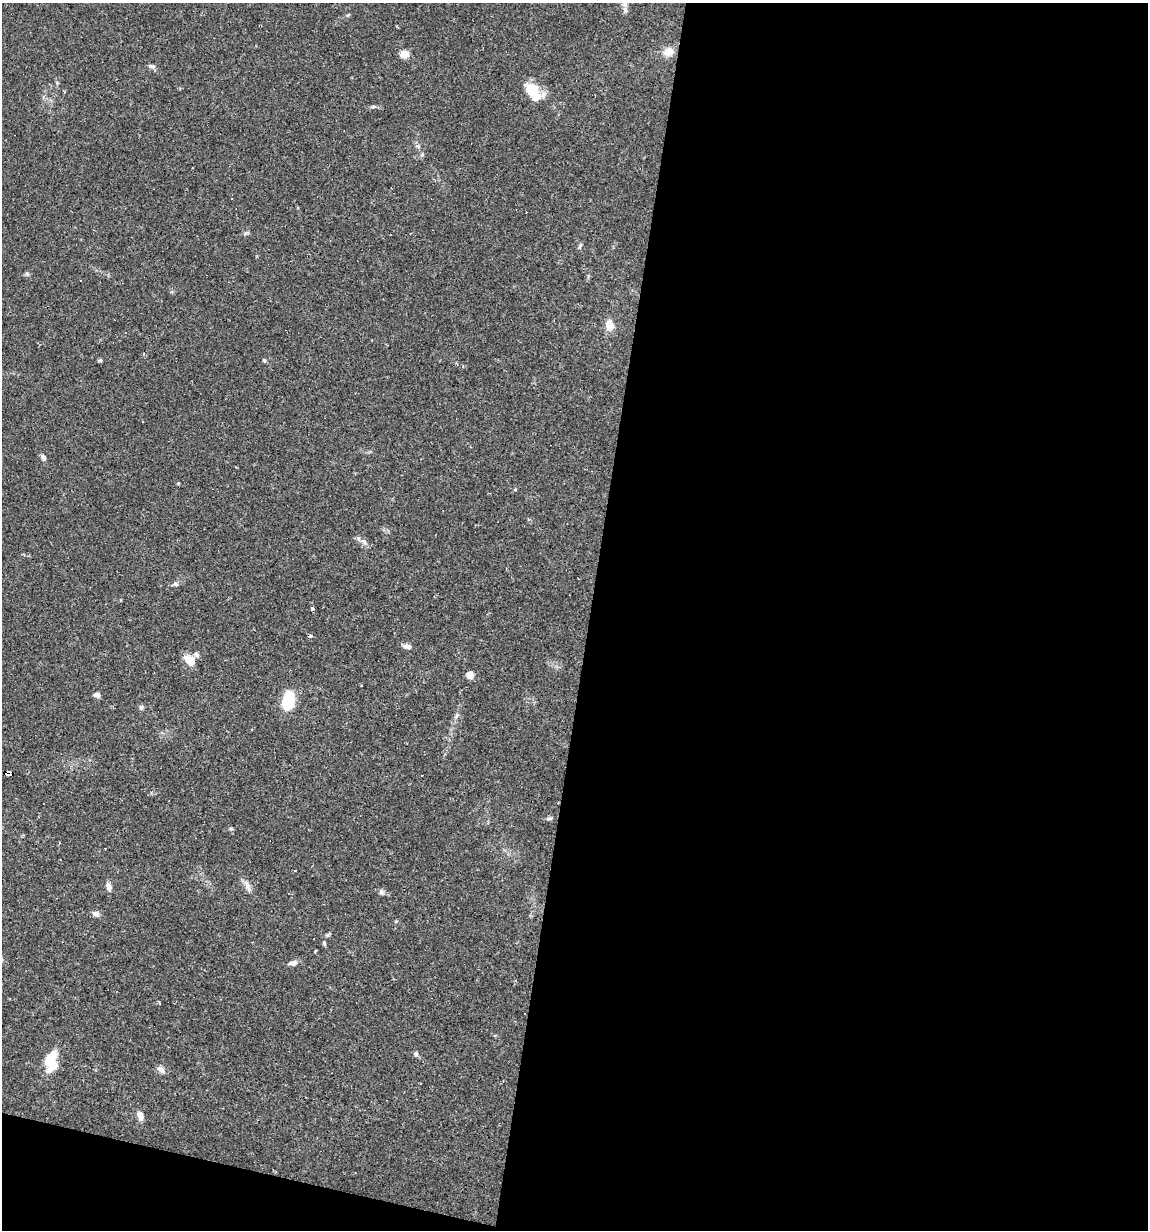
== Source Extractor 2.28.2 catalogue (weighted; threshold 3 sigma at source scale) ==
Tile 16 of 4 x 4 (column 4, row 4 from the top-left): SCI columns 3674-4819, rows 1-1228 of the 4935 x 4911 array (HDU 1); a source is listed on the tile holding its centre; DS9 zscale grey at full resolution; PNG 1150 x 1232 px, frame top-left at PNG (2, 3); no overlay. Shown black and unused: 51% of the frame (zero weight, under 2 of 3 exposures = <1% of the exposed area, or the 3 px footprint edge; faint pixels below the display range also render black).
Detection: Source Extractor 2.28.2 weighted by HDU 2 'WHT'; one run over the whole footprint, this tile lists its part. Background 0.0551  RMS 0.0043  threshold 0.0196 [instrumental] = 3 sigma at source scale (4.5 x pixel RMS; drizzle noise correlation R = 1.50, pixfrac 1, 0.05/0.05 arcsec/px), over >= 5 px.
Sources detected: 52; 12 cosmic-ray / hot-pixel residue — not listed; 2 inside a brighter listed object's ellipse — not listed separately; the other 38 listed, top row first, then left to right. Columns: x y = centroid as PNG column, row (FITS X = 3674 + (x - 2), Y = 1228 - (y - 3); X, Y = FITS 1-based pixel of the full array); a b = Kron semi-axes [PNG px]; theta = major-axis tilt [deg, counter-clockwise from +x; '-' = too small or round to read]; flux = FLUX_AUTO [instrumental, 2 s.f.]
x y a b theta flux
348 15 6 3 20 0.48
668 52 14 10 25 4.4
404 54 10 8 17 3.4
152 66 8 6 -20 1.1
533 93 25 16 -68 9.1
373 107 6 4 1 0.67
422 155 5 5 - 0.66
231 199 3 3 - 0.91
580 246 11 3 71 0.73
27 274 6 4 -70 0.62
609 325 13 9 -84 4.3
100 360 5 5 - 0.61
264 360 5 4 - 0.57
43 457 8 5 -60 1.3
515 490 3 3 - 0.55
364 542 7 5 -57 1.1
175 584 8 6 9 1.1
312 608 5 4 - 0.69
407 647 11 6 -10 1.8
190 660 13 9 -34 5.7
470 675 6 6 - 4.4
97 695 8 6 -15 1.4
288 701 16 9 78 20
141 707 6 6 - 0.79
457 716 10 4 51 1.1
8 774 7 4 -18 30
549 818 8 5 13 0.83
231 829 5 5 - 0.59
247 886 21 5 -68 2.2
109 887 11 6 -78 2
381 892 8 6 -1 1
96 914 9 7 -9 1.6
324 943 6 4 -88 0.64
293 963 11 6 7 2
416 1054 7 6 - 0.96
51 1061 23 13 84 12
161 1069 12 7 -45 1.9
140 1116 12 7 -79 2.6
Overlapping masked pixels (flux is a lower limit): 1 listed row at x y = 8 774